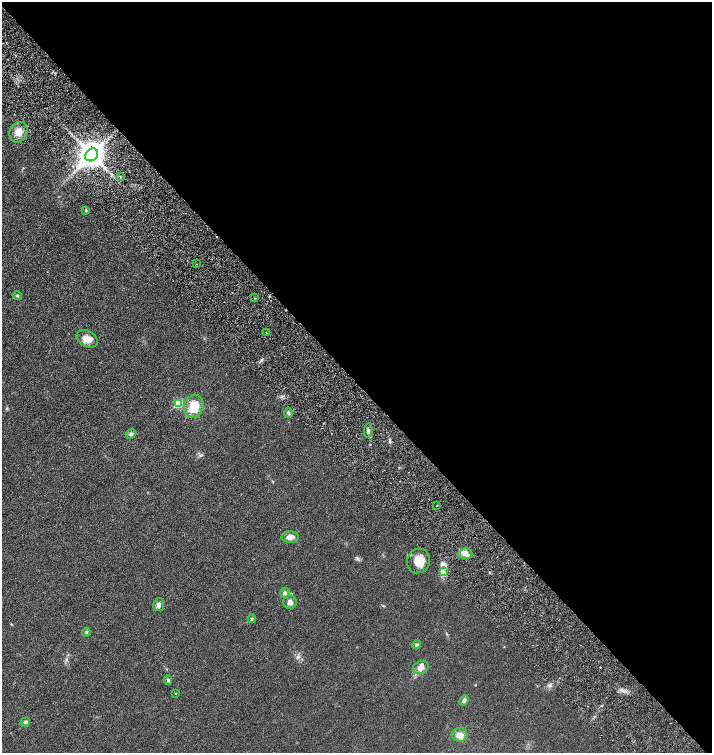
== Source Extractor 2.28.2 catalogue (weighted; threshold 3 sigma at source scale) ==
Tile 8 of 4 x 4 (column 4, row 2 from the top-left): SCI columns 4556-5974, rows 3069-4569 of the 6158 x 6158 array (HDU 1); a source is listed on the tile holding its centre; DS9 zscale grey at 2 x 2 block average (1 PNG px = mean of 2 x 2 image px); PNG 714 x 755 px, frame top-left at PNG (2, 2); each listed source drawn as its Kron ellipse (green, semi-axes under 4 px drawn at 4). Shown black and unused: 51% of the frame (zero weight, under 3 of 6 exposures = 1% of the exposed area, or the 3 px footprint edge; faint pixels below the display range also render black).
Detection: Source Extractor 2.28.2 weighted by HDU 2 'WHT'; one run over the whole footprint, this tile lists its part. Background 0.0255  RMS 0.0046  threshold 0.0187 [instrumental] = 3 sigma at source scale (4.09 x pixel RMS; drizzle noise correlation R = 1.36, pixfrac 0.8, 0.05/0.05 arcsec/px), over >= 5 px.
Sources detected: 34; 1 cosmic-ray / hot-pixel residue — neither listed nor drawn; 2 inside a brighter listed object's ellipse — not listed separately; the other 31 listed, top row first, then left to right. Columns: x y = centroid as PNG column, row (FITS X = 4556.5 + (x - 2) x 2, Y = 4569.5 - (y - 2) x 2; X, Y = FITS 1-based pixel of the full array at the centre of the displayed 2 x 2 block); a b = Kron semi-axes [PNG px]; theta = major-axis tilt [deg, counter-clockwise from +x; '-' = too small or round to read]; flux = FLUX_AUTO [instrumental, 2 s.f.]
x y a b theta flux
18 132 10 9 - 9
92 155 7 5 45 1100
120 177 3 2 - 0.64
86 210 3 3 - 0.88
196 264 2 2 - 0.41
17 296 5 3 - 0.97
255 298 3 2 - 0.54
267 333 2 2 - 0.45
87 339 11 8 -31 8.2
178 403 4 3 - 32
194 406 12 9 73 17
288 413 5 4 - 1.9
368 430 7 2 85 1.8
131 434 5 4 - 2.3
437 505 2 2 - 0.6
290 537 9 6 -1 4.7
465 554 7 5 6 4.6
418 561 12 11 - 13
443 572 3 3 - 1.4
285 593 5 4 - 2.9
290 602 7 6 - 3.8
159 605 6 5 - 2.9
252 619 4 3 - 0.84
86 632 4 3 - 1.1
416 645 4 3 - 1.3
421 667 8 6 21 4.7
168 680 5 3 - 1.4
175 694 3 2 - 0.49
464 700 5 4 - 2.7
25 722 5 3 - 1.7
460 735 8 7 - 6.7
Overlapping masked pixels (flux is a lower limit): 1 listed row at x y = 92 155
Diffuse or blended objects may show on this block-average render without a row.